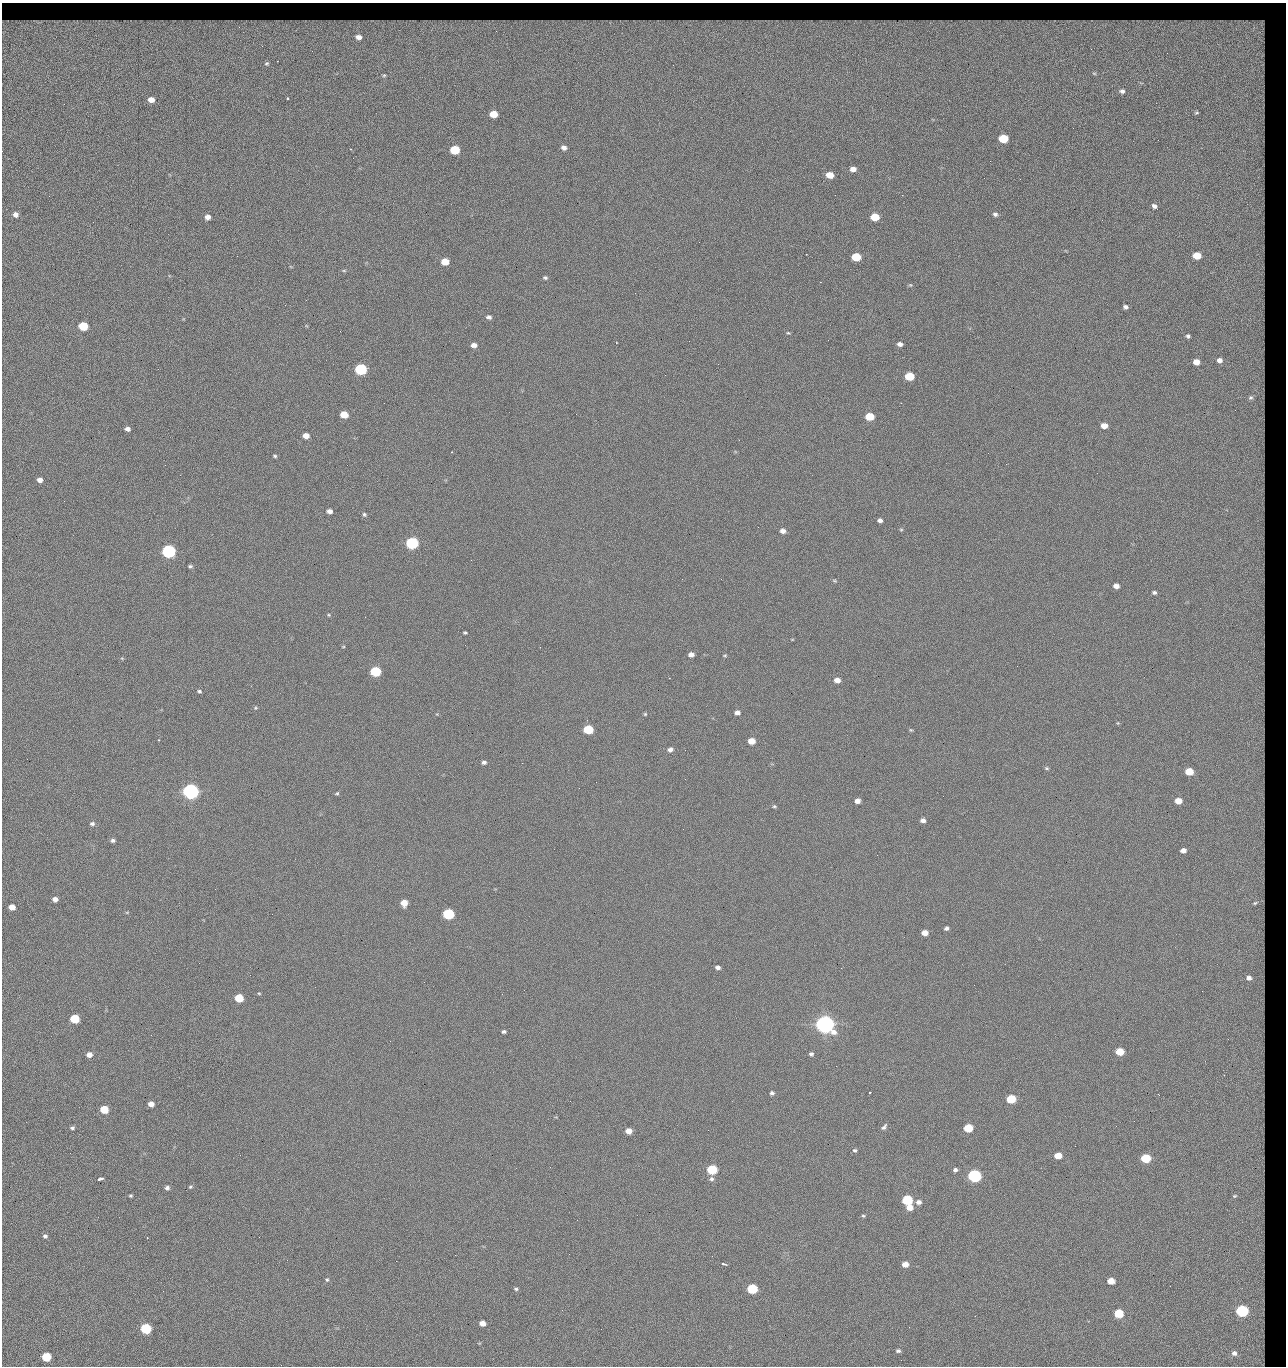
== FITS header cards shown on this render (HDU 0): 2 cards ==
NAXIS1  =                 1284 / length of data axis 1
NAXIS2  =                 1364 / length of data axis 2

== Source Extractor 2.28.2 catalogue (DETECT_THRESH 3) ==
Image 1284 x 1364 px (HDU 0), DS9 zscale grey, 1 PNG px = 1 image px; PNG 1288 x 1368 px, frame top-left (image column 1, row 1364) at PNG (2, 3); no overlay
Background 122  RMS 14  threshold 42.7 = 3 sigma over >= 5 px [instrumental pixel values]
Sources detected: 221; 1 with non-positive FLUX_AUTO (blend fragments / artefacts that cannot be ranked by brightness) is not listed; the other 220 listed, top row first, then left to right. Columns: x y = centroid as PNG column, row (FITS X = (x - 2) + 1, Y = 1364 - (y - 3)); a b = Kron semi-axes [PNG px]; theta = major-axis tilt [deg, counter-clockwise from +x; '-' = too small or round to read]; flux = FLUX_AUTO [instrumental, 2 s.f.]
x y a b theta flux
758 21 16 3 2 4.4e+03
130 22 15 6 6 3.0e+03
231 22 27 5 -3 8.2e+03
321 22 15 5 49 2.4e+02
375 22 11 5 0 4.7e+03
392 22 9 5 4 4.2e+03
412 22 11 4 26 2.5e+03
740 22 7 5 -3 2.3e+03
833 22 14 6 13 3.9e+03
855 22 9 5 33 2.4e+03
971 22 21 9 -8 6.4e+03
1029 22 34 9 -5 1.0e+04
1074 22 27 6 -2 1.1e+04
1125 22 25 6 -9 5.7e+03
1162 22 7 5 16 2.1e+03
72 23 30 9 11 9.4e+03
181 23 11 6 -1 3.9e+03
210 23 12 7 -23 5.4e+03
335 23 8 4 -42 2.6e+03
433 23 11 9 13 5.9e+03
489 23 37 7 0 1.8e+04
609 23 18 6 -13 7.3e+03
657 23 22 7 -9 1.0e+04
688 23 24 6 1 1.2e+04
791 23 9 7 -89 2.7e+03
810 23 24 8 -10 9.3e+03
899 23 35 6 1 1.6e+04
931 23 16 7 -1 7.8e+03
114 24 15 7 -7 8.7e+03
264 24 15 8 -30 6.3e+03
357 24 10 7 -89 3.6e+03
586 24 26 8 6 1.3e+04
172 25 10 5 69 3.8e+03
286 26 21 13 22 1.1e+04
777 26 20 10 23 1.0e+04
359 37 13 11 -24 1.4e+04
1238 49 78 56 -50 4.1e+05
1167 53 2 2 - 1.1e+03
266 64 3 3 - 1.0e+03
384 75 4 2 - 6.8e+02
1122 91 4 3 - 2.3e+03
288 99 3 2 - 9.5e+02
151 100 5 4 - 8.0e+03
1196 113 4 3 - 1.1e+03
493 114 6 5 - 2.2e+04
1003 138 6 5 - 4.3e+04
1158 140 2 2 - 1.2e+03
564 148 6 5 - 4.2e+03
350 149 4 2 - 5.8e+02
455 150 6 5 - 5.3e+04
853 169 6 5 - 6.1e+03
830 175 6 5 - 1.5e+04
1020 179 2 2 - 1.8e+03
835 195 2 2 - 2.2e+03
902 195 2 2 - 1.8e+04
1154 206 5 4 - 3.5e+03
15 214 5 5 - 4.7e+03
995 214 6 5 - 2.7e+03
207 217 5 5 - 5.9e+03
875 217 6 5 - 2.8e+04
1102 220 3 2 - 8.8e+02
1197 256 6 5 - 2.4e+04
856 257 6 5 - 4.1e+04
445 262 6 5 - 1.9e+04
344 271 6 4 0 1.2e+03
545 278 6 5 - 1.6e+03
820 282 2 2 - 2.7e+04
910 285 5 5 - 1.1e+03
635 293 2 2 - 1.4e+03
285 305 3 2 - 8.1e+02
1125 307 5 4 - 2.7e+03
489 317 5 4 - 3.1e+03
83 326 6 5 - 5.1e+04
788 333 5 4 - 1.2e+03
1188 336 4 4 - 2.0e+03
828 340 3 2 - 7.7e+02
689 341 2 2 - 3.2e+03
900 344 6 5 - 3.8e+03
474 345 6 5 - 5.0e+03
1219 360 5 4 - 3.8e+03
1196 362 5 5 - 9.6e+03
718 364 2 2 - 5.0e+02
361 369 6 5 - 1.6e+05
909 376 6 5 - 3.9e+04
1251 398 8 7 - 2.9e+03
901 403 3 2 - 8.8e+02
1235 410 2 2 - 1.3e+03
344 415 6 5 - 2.0e+04
870 417 6 5 - 3.3e+04
1104 426 5 5 - 9.4e+03
127 429 5 4 - 4.6e+03
306 436 5 4 - 9.1e+03
988 453 2 2 - 3.3e+03
275 456 5 4 - 1.5e+03
1006 464 2 2 - 5.1e+02
165 465 2 2 - 3.2e+03
40 480 5 4 - 5.7e+03
64 501 3 2 - 9.4e+02
329 511 5 4 - 5.0e+03
364 514 5 5 - 1.6e+03
880 520 5 4 - 3.2e+03
758 527 2 2 - 5.0e+02
901 530 5 3 - 9.8e+02
783 531 6 5 - 4.9e+03
412 543 6 5 - 2.0e+05
168 551 6 5 - 3.2e+05
471 560 2 2 - 2.7e+03
190 566 6 4 -9 1.6e+03
721 579 3 2 - 7.7e+02
834 581 7 3 -19 1.1e+03
1116 586 5 5 - 5.6e+03
1154 593 5 4 - 2.2e+03
329 615 5 4 - 1.0e+03
465 633 4 3 - 1.3e+03
792 639 4 3 - 6.6e+02
343 647 4 3 - 7.6e+02
691 654 5 4 - 5.1e+03
725 655 6 4 6 1.0e+03
375 672 6 5 - 9.0e+04
837 680 6 5 - 7.3e+03
199 691 5 4 - 1.8e+03
255 708 5 4 - 1.1e+03
737 713 6 5 - 4.2e+03
645 714 4 4 - 1.1e+03
1118 723 4 4 - 9.2e+02
588 730 6 5 - 6.0e+04
911 730 5 5 - 1.1e+03
158 740 3 2 - 6.6e+02
751 741 6 5 - 1.4e+04
670 750 6 5 - 3.7e+03
685 750 2 2 - 7.4e+02
484 762 6 4 3 2.7e+03
522 763 2 2 - 3.2e+03
1047 768 6 5 - 1.4e+03
1189 771 6 5 - 2.6e+04
685 779 2 2 - 2.1e+03
596 782 2 2 - 2.5e+03
191 791 6 6 - 7.2e+05
337 793 5 4 - 1.2e+03
857 801 5 4 - 5.8e+03
1178 801 5 5 - 1.3e+04
774 806 5 4 - 1.3e+03
923 820 5 4 - 3.8e+03
92 824 6 5 - 2.2e+03
113 840 5 4 - 2.3e+03
1183 850 5 4 - 5.5e+03
55 899 5 4 - 5.6e+03
404 903 5 5 - 1.3e+04
1255 903 9 5 16 3.3e+03
12 907 5 5 - 9.6e+03
127 912 5 3 - 9.2e+02
448 914 6 5 - 1.2e+05
946 928 4 4 - 2.5e+03
925 933 5 4 - 9.2e+03
718 967 5 4 - 3.3e+03
1249 978 7 6 - 4.8e+03
259 993 5 3 - 9.1e+02
502 994 2 2 - 2.1e+03
239 998 6 5 - 3.2e+04
75 1019 6 5 - 5.2e+04
825 1024 7 6 - 1.2e+06
504 1032 5 4 - 1.9e+03
390 1041 2 2 - 5.5e+03
1120 1052 6 5 - 2.9e+04
811 1054 5 5 - 2.0e+03
89 1055 5 5 - 6.3e+03
836 1066 2 2 - 1.4e+03
1224 1075 2 2 - 1.8e+03
869 1092 2 2 - 8.4e+02
772 1093 5 5 - 2.1e+03
1158 1094 2 2 - 2.8e+03
1011 1099 6 5 - 4.7e+04
151 1104 5 4 - 7.1e+03
104 1110 6 5 - 3.1e+04
1134 1121 2 2 - 8.0e+02
884 1127 9 4 50 2.4e+03
72 1128 5 4 - 1.9e+03
968 1128 6 5 - 4.3e+04
708 1130 2 2 - 8.9e+02
629 1131 5 5 - 8.7e+03
855 1150 5 5 - 1.7e+03
70 1153 2 2 - 2.4e+03
1058 1156 6 5 - 1.7e+04
1146 1158 6 5 - 5.7e+04
550 1167 3 2 - 1.0e+03
712 1170 6 5 - 7.8e+04
955 1170 5 5 - 2.4e+03
974 1176 6 5 - 2.8e+05
100 1179 5 3 - 4.2e+03
711 1179 7 6 - 2.4e+03
190 1187 5 4 - 1.3e+03
167 1188 5 4 - 2.7e+03
130 1196 3 3 - 1.3e+03
1235 1196 5 4 - 8.3e+02
907 1200 6 5 - 8.4e+04
919 1202 7 6 - 4.0e+03
910 1208 6 5 - 9.7e+03
863 1216 5 3 - 1.3e+03
45 1236 6 5 - 2.3e+03
259 1237 2 2 - 2.0e+03
147 1238 2 2 - 6.0e+02
455 1255 2 2 - 7.1e+03
287 1260 2 2 - 1.8e+03
396 1261 2 2 - 5.5e+03
723 1264 3 2 - 4.1e+03
905 1264 5 5 - 8.5e+03
327 1279 6 5 - 1.7e+03
1111 1281 6 5 - 1.3e+04
516 1289 5 4 - 1.5e+03
752 1289 6 5 - 7.9e+04
562 1310 2 2 - 5.0e+02
1242 1311 6 5 - 1.9e+05
1119 1313 6 5 - 4.6e+04
975 1316 2 2 - 2.7e+03
482 1323 5 5 - 7.5e+03
146 1329 6 5 - 1.0e+05
601 1329 3 2 - 7.5e+02
898 1351 5 4 - 2.0e+03
1234 1353 4 4 - 2.9e+03
46 1357 6 5 - 5.3e+04
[1 non-positive-flux detection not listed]

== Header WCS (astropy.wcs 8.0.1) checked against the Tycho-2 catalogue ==
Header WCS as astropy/WCSLIB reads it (CRVAL/CRPIX/CD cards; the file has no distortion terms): RA---TAN/DEC--TAN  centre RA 15:41:43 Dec +51:58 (235.43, +51.97 deg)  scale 1.26 arcsec/px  FOV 26.9' x 28.5'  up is +92 deg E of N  parity flipped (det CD > 0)
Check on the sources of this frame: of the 60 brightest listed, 10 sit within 2.0 arcsec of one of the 14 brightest Tycho-2 stars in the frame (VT <= 12.29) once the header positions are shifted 0.41 arcsec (0.40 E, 0.08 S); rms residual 0.80 arcsec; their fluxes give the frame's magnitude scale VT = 24.51 - 2.5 log10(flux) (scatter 0.24 mag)
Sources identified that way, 10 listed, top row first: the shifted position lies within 2.0 arcsec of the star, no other Tycho-2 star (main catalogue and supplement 1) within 4.0 arcsec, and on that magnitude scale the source's flux lands within +1.5 / -3 mag of the star's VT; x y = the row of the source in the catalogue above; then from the Tycho-2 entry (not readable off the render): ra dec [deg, ICRS J2000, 3 dp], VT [Tycho-2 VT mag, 2 dp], TYC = Tycho-2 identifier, HIP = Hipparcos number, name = IAU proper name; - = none
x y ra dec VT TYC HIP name
361 369 235.614 +52.064 11.61 3489-1132-1 - -
412 543 235.514 +52.049 11.19 3489-1407-1 - -
191 791 235.378 +52.130 9.31 3489-1322-1 76850 -
448 914 235.303 +52.042 11.52 3489-958-1 - -
825 1024 235.232 +51.912 9.59 3489-824-1 - -
974 1176 235.143 +51.862 10.97 3489-1016-1 - -
907 1200 235.131 +51.886 12.29 3489-908-1 - -
752 1289 235.084 +51.941 11.45 3489-1346-1 - -
1242 1311 235.062 +51.771 11.53 3489-1453-1 - -
146 1329 235.075 +52.152 11.74 3489-912-1 - -